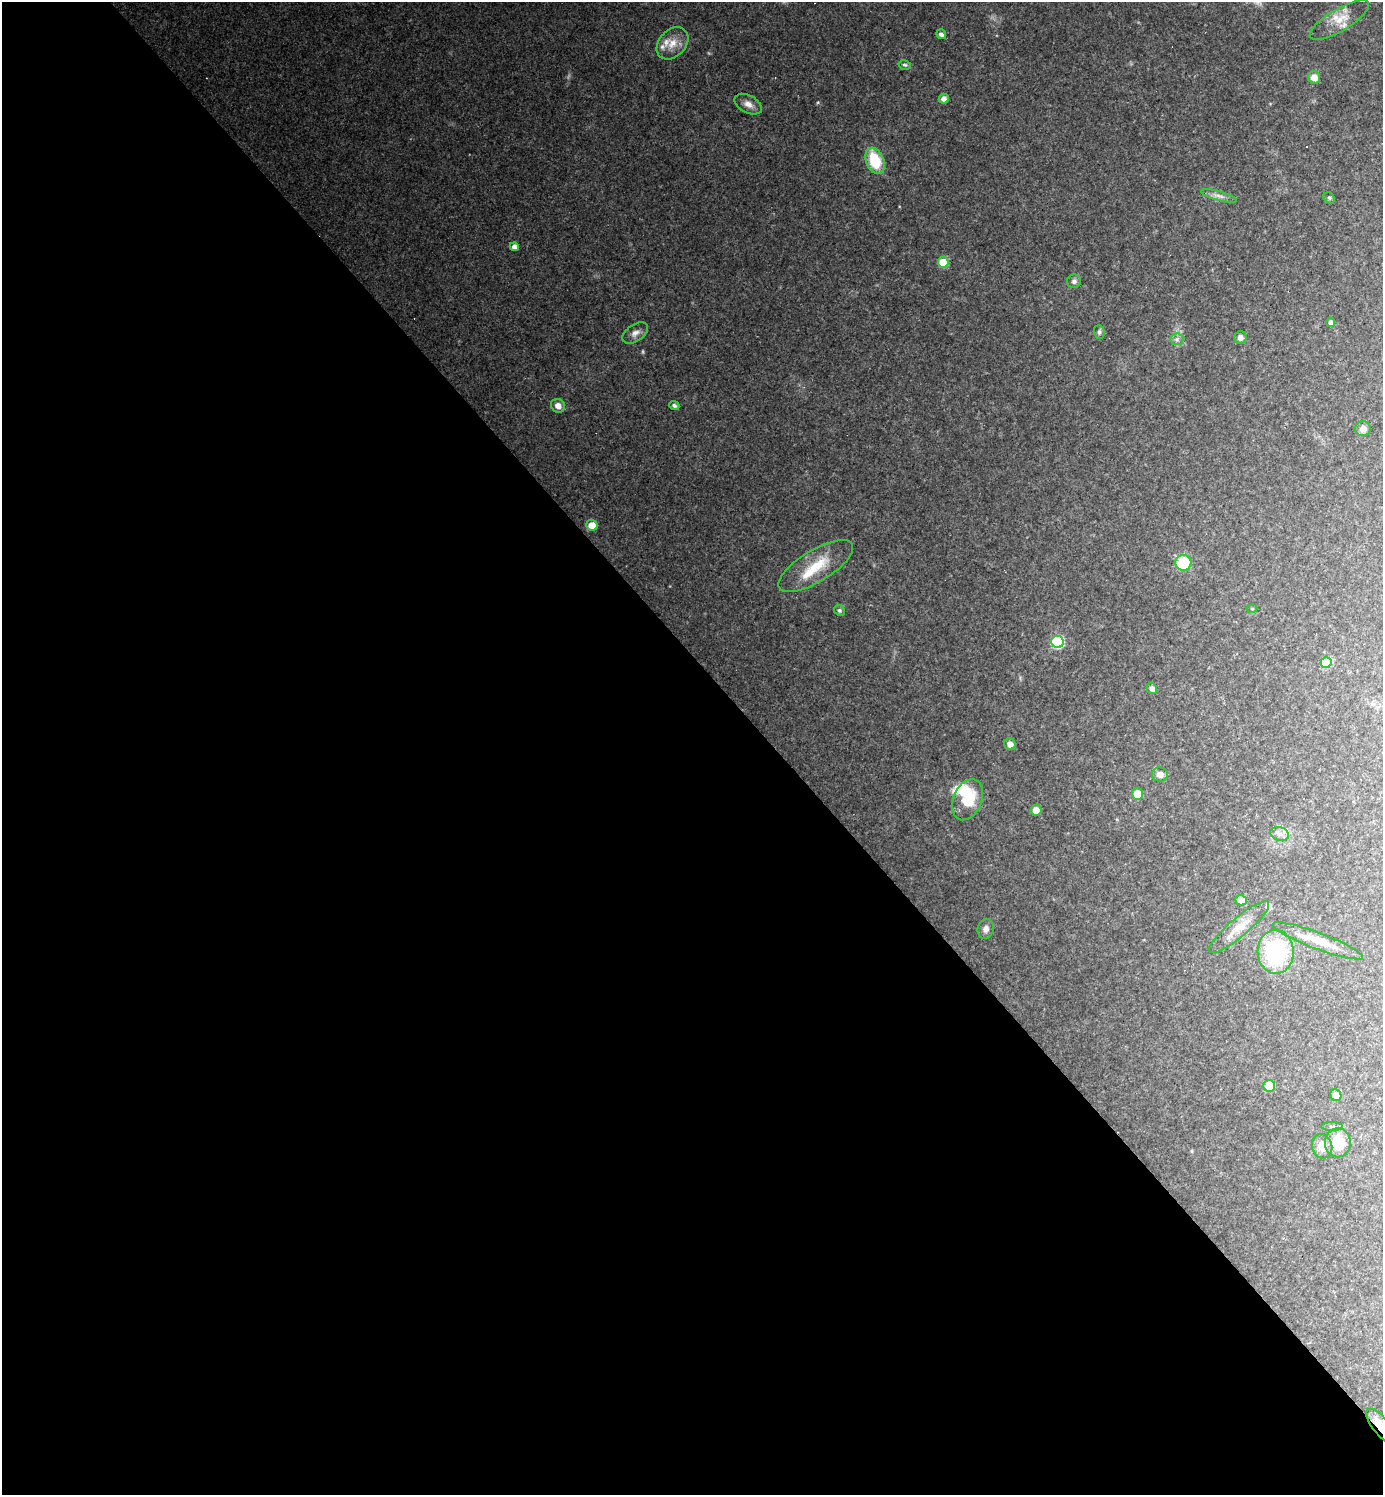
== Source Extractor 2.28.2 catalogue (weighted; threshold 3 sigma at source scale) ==
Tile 9 of 4 x 4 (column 1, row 3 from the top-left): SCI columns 154-1534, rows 1495-2987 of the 5973 x 5974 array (HDU 1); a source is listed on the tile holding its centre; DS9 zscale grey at full resolution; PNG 1385 x 1497 px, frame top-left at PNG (2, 2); each listed source drawn as its Kron ellipse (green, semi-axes under 4 px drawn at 4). Shown black and unused: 56% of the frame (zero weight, under 2 of 3 exposures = <1% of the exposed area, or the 3 px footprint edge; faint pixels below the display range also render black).
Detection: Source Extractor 2.28.2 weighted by HDU 2 'WHT'; one run over the whole footprint, this tile lists its part. Background 0.151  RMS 0.01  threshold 0.0459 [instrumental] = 3 sigma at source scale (4.5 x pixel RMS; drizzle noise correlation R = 1.50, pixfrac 1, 0.05/0.05 arcsec/px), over >= 5 px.
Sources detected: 54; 1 too faint to see at this stretch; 1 cosmic-ray / hot-pixel residue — neither listed nor drawn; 6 inside a brighter listed object's ellipse — not listed separately; the other 46 listed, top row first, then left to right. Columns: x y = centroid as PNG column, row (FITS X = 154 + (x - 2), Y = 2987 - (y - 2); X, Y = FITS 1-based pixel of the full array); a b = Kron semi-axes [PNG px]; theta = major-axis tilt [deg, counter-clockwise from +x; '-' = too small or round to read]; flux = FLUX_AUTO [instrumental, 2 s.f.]
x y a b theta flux
1339 20 34 11 31 17
941 34 5 4 - 3.1
672 43 18 13 46 16
905 65 6 4 -15 1.7
1314 78 6 6 - 11
944 99 5 5 - 5.1
748 104 15 8 -28 7.8
875 161 14 9 -68 42
1219 196 19 4 -15 5.8
1329 198 6 5 - 1.8
514 247 4 4 - 7
943 262 5 5 - 35
1074 281 7 6 - 3.2
1330 322 5 4 - 3.1
1099 332 7 5 -88 2.5
635 333 14 8 33 6.4
1240 338 6 6 - 4.3
1177 339 6 6 - 2.9
674 405 5 4 - 2.5
558 406 7 6 - 7
1363 429 8 7 - 6.1
592 525 5 5 - 16
1183 563 8 8 - 46
816 566 42 16 31 38
1252 609 5 3 - 0.97
839 610 5 5 - 2.1
1058 642 6 6 - 110
1326 663 5 5 - 47
1152 688 5 5 - 4.8
1010 744 6 5 - 5.2
1160 774 8 7 - 6.2
1137 794 6 5 - 18
968 800 21 14 68 34
1036 810 5 5 - 12
1280 834 9 7 -14 5
1241 900 6 5 - 24
1239 927 38 9 40 21
986 929 10 8 75 5.5
1318 941 48 8 -20 20
1276 952 22 18 -87 96
1269 1086 6 6 - 29
1336 1095 6 5 - 7.5
1332 1127 11 4 -1 2.7
1338 1143 14 13 - 26
1322 1146 12 10 -73 12
1380 1425 20 8 -52 13
Overlapping masked pixels (flux is a lower limit): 1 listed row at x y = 1380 1425
Isophote crosses this tile's border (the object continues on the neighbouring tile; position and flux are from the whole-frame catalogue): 1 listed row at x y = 1380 1425